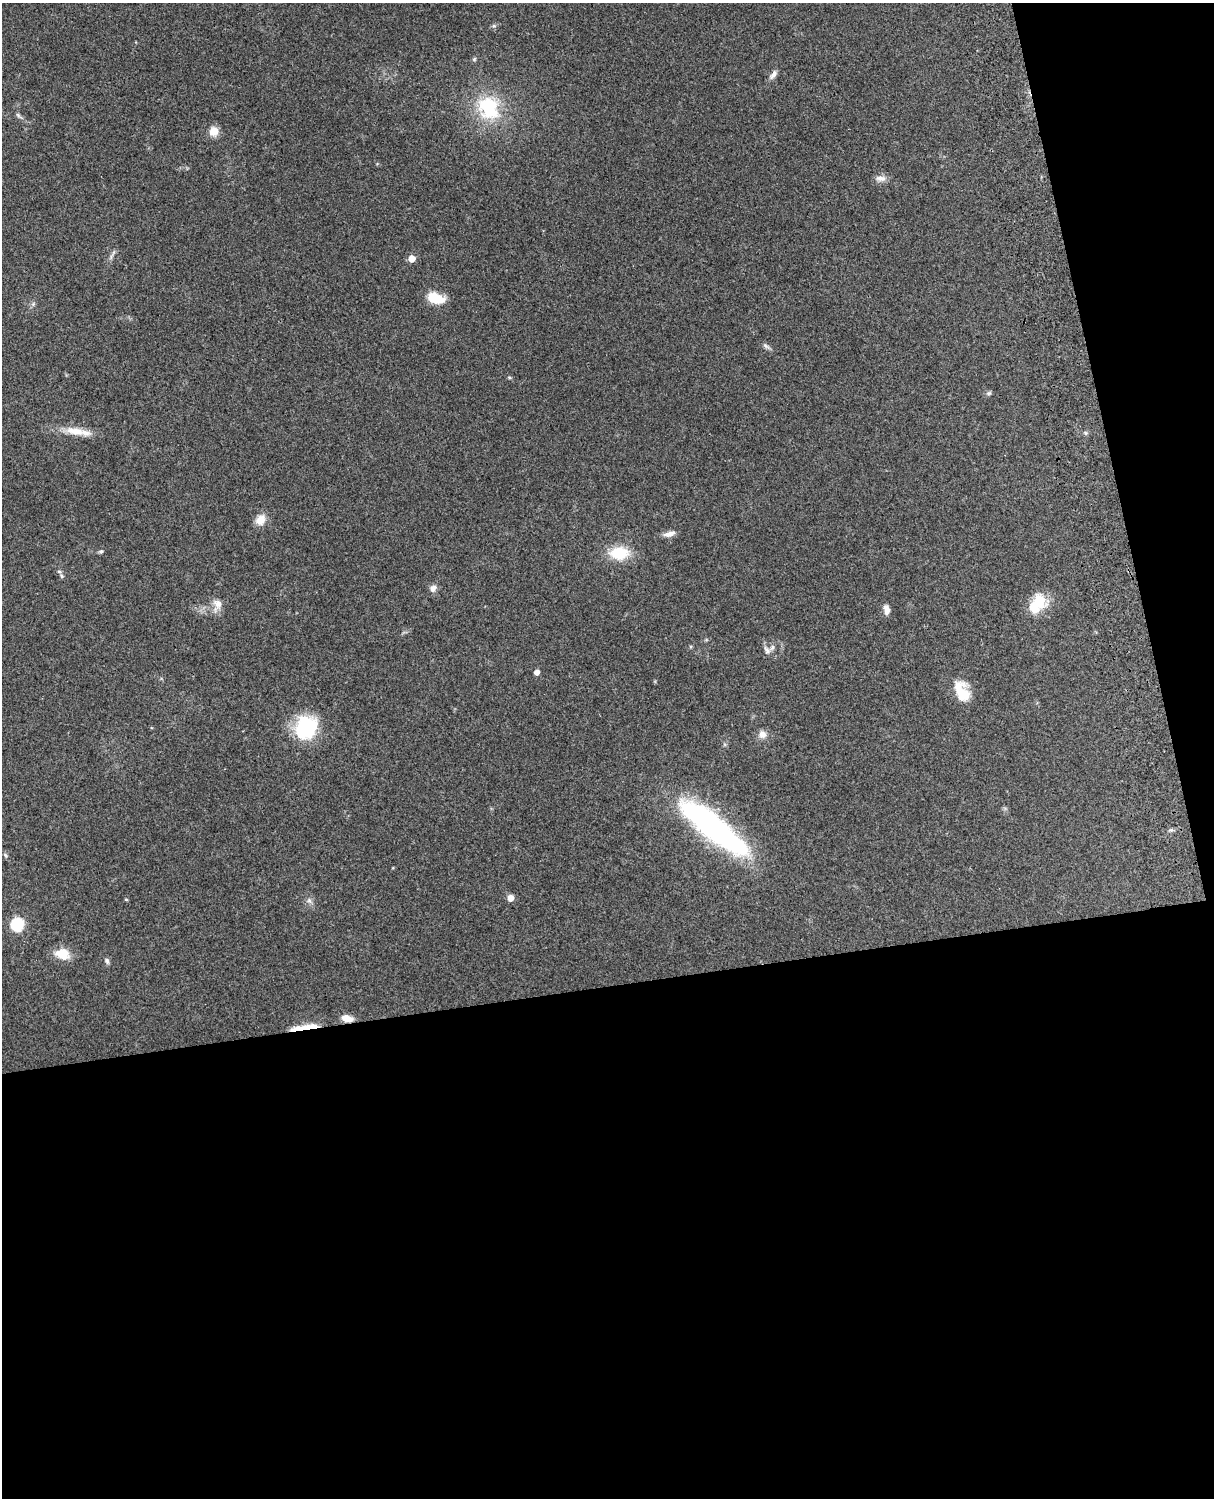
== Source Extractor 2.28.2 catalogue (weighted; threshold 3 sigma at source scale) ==
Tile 12 of 4 x 3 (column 4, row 3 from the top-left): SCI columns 3757-4968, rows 164-1659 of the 5089 x 4928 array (HDU 1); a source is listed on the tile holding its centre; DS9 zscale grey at full resolution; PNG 1216 x 1500 px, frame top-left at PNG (2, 3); no overlay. Shown black and unused: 39% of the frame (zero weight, under 3 of 4 exposures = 6% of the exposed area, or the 3 px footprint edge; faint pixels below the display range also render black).
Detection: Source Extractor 2.28.2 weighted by HDU 2 'WHT'; one run over the whole footprint, this tile lists its part. Background 0.258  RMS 0.0089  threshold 0.0398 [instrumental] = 3 sigma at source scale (4.5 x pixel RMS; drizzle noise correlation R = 1.50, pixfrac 1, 0.05/0.05 arcsec/px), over >= 5 px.
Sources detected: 44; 1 inside a brighter object's white glare — not listed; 3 inside a brighter listed object's ellipse — not listed separately; the other 40 listed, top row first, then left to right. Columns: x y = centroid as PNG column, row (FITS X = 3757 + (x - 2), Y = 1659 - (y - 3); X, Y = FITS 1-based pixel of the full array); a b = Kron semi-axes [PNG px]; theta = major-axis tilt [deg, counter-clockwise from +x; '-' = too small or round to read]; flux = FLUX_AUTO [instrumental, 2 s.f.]
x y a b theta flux
494 26 6 5 - 1.7
474 59 6 5 - 1.4
773 74 13 6 52 4.2
488 108 33 27 -63 57
19 116 12 4 -42 2.3
214 131 11 10 - 9.4
880 178 14 8 -2 5.3
412 259 5 5 - 13
436 298 20 11 -14 19
33 304 6 5 - 1.7
766 346 11 5 -39 2.4
509 377 6 3 -19 1
989 393 8 5 25 1.7
75 431 28 11 -9 16
1086 433 6 4 -70 1.3
260 520 12 10 47 10
669 534 15 6 15 5.5
101 551 6 5 - 1.7
619 553 20 13 2 31
62 576 6 5 - 1.5
433 588 10 8 38 4.2
1039 601 24 17 -76 21
217 604 18 12 84 8.3
887 610 11 7 -82 5.9
767 650 12 7 -56 4
537 672 5 4 - 5
960 691 27 16 -90 19
306 727 28 24 54 55
762 734 12 11 - 5.6
714 828 90 23 -39 200
1171 830 5 5 - 1.5
5 855 6 5 - 1.6
510 898 6 6 - 6.6
126 899 5 3 - 0.81
309 901 8 6 -69 2.8
17 924 6 6 - 97
63 954 17 13 -18 16
107 961 9 5 -68 2.1
347 1018 12 7 -13 8.7
306 1028 28 7 9 20
Overlapping masked pixels (flux is a lower limit): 2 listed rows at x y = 347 1018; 306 1028